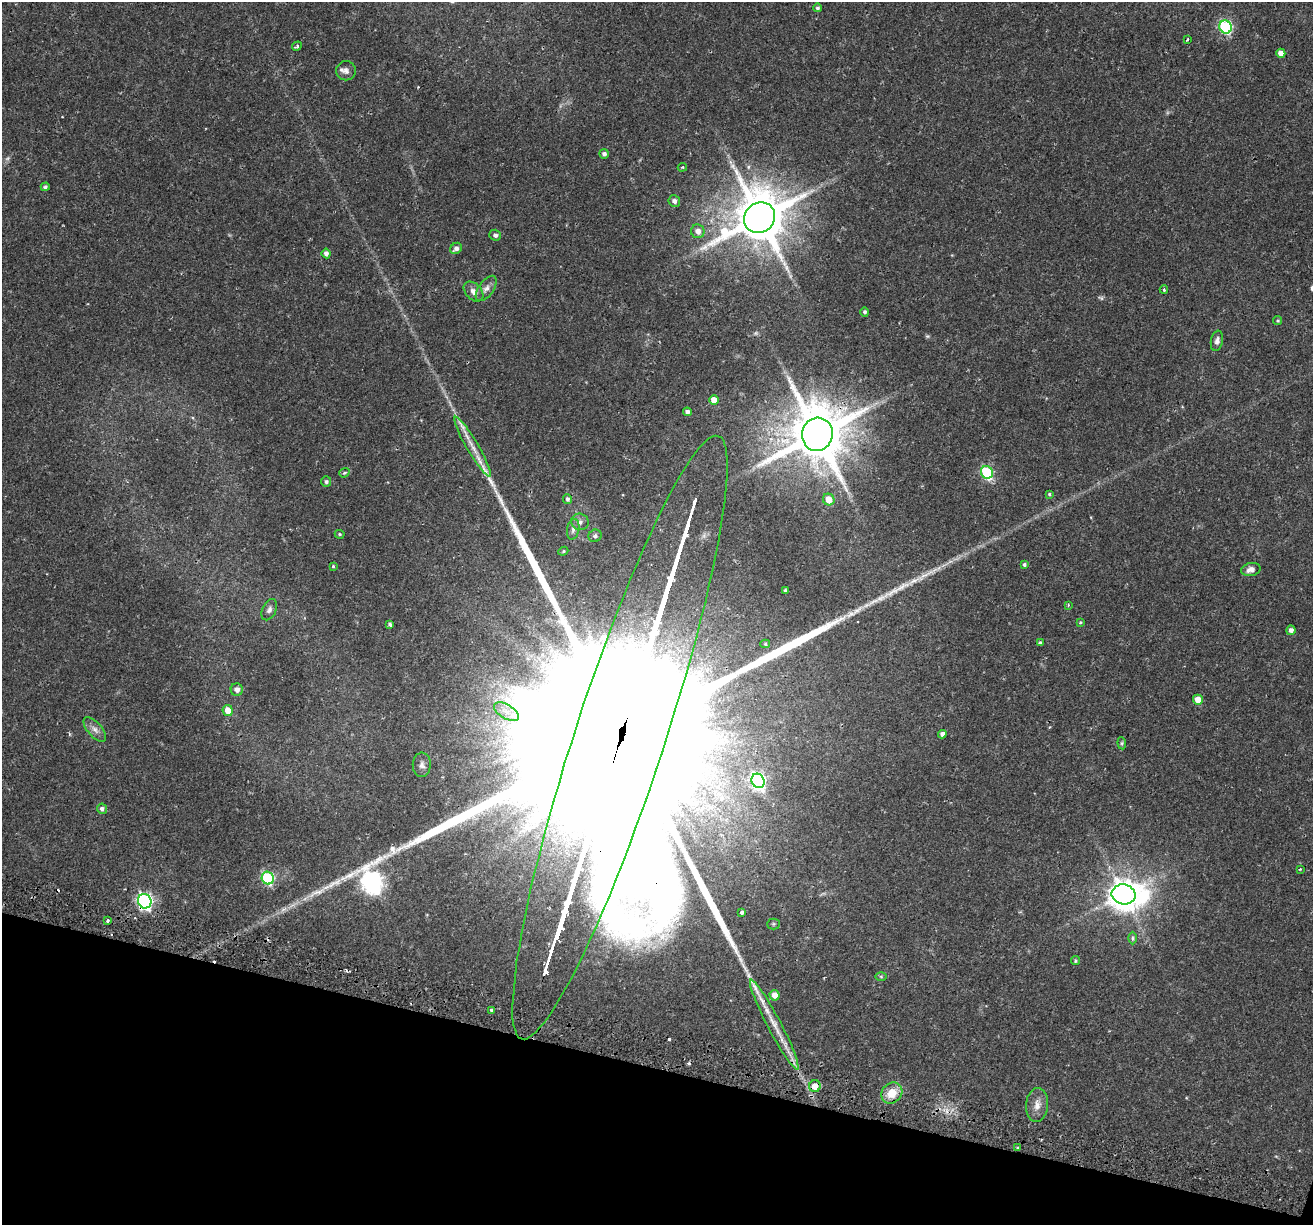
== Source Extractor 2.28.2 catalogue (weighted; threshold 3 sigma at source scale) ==
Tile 15 of 4 x 4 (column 3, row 4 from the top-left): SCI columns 2699-4009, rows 355-1577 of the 5386 x 5541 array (HDU 1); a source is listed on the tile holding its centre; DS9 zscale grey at full resolution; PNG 1315 x 1227 px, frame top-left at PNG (2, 2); each listed source drawn as its Kron ellipse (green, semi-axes under 4 px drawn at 4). Shown black and unused: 13% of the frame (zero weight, under 2 of 3 exposures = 5% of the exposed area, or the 3 px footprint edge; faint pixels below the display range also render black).
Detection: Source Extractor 2.28.2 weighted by HDU 2 'WHT'; one run over the whole footprint, this tile lists its part. Background 0.0387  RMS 0.0035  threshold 0.0159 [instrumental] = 3 sigma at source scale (4.5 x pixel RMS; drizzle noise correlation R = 1.50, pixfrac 1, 0.0396/0.0396 arcsec/px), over >= 5 px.
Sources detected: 89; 1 too faint to see at this stretch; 10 cosmic-ray / hot-pixel residue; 1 long thin detection or spike segment (spike, bleed or trail) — neither listed nor drawn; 2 inside a brighter listed object's ellipse — not listed separately; the other 75 listed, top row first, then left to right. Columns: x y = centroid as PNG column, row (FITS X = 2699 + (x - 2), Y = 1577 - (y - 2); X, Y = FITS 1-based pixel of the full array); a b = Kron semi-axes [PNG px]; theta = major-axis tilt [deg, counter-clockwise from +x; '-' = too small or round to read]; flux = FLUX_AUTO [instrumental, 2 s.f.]
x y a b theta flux
817 8 4 4 - 0.59
1225 27 6 6 - 48
1187 39 3 2 - 0.44
297 46 5 3 - 0.61
1281 53 4 4 - 2.5
346 71 10 9 - 1.6
604 154 5 4 - 1.2
682 167 5 4 - 0.43
45 187 4 4 - 0.71
674 201 6 5 - 1.5
760 218 16 14 42 2200
698 231 7 6 - 2.2
495 235 6 5 - 1
456 248 6 5 - 1.4
326 253 5 4 - 1.5
486 288 14 7 54 2.1
1164 290 4 3 - 0.45
473 292 11 8 -46 2.1
865 312 5 4 - 0.74
1278 321 4 4 - 0.46
1217 341 10 6 78 1.3
714 400 5 4 - 4.3
687 412 4 4 - 1.3
817 434 17 15 76 2600
473 447 34 6 -60 4.6
987 472 6 5 - 38
344 473 5 4 - 0.72
326 482 5 5 - 0.69
1049 494 4 4 - 0.38
567 499 5 4 - 0.9
829 500 6 5 - 4.4
580 522 9 8 - 1.4
573 529 10 6 79 1.3
340 534 5 4 - 0.45
595 536 7 6 - 0.81
563 551 5 4 - 0.44
1024 565 4 4 - 0.68
333 566 4 4 - 0.4
1251 570 10 6 13 2.1
785 590 3 3 - 0.49
1068 605 4 3 - 0.38
269 610 11 7 64 1.3
1081 622 3 3 - 0.53
390 624 4 3 - 0.78
1291 630 5 4 - 1.5
1040 643 4 3 - 0.6
765 644 5 4 - 0.49
237 690 6 6 - 1.7
1198 700 5 5 - 3.9
228 710 5 5 - 4.4
506 712 14 7 -31 2.8
95 729 15 7 -49 2.1
942 734 4 4 - 1.5
620 737 317 45 72 150000
1122 743 6 4 -84 0.5
422 765 12 9 88 1.8
758 781 7 6 - 83
102 809 5 5 - 1.1
1300 869 3 2 - 0.35
268 878 6 6 - 38
1124 894 12 10 -11 660
145 901 7 6 - 98
741 913 3 3 - 2.9
108 920 3 3 - 1.9
773 924 6 5 - 0.47
1132 938 6 4 -90 0.56
1075 961 4 4 - 0.47
881 976 6 4 -1 0.48
775 995 5 5 - 3
491 1010 3 3 - 1.8
774 1025 50 7 -62 8.3
815 1086 6 6 - 4.3
892 1093 11 9 45 6.4
1037 1105 17 11 85 3.4
1018 1148 3 3 - 0.42
Overlapping masked pixels (flux is a lower limit): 4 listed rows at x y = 817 434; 620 737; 145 901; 815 1086